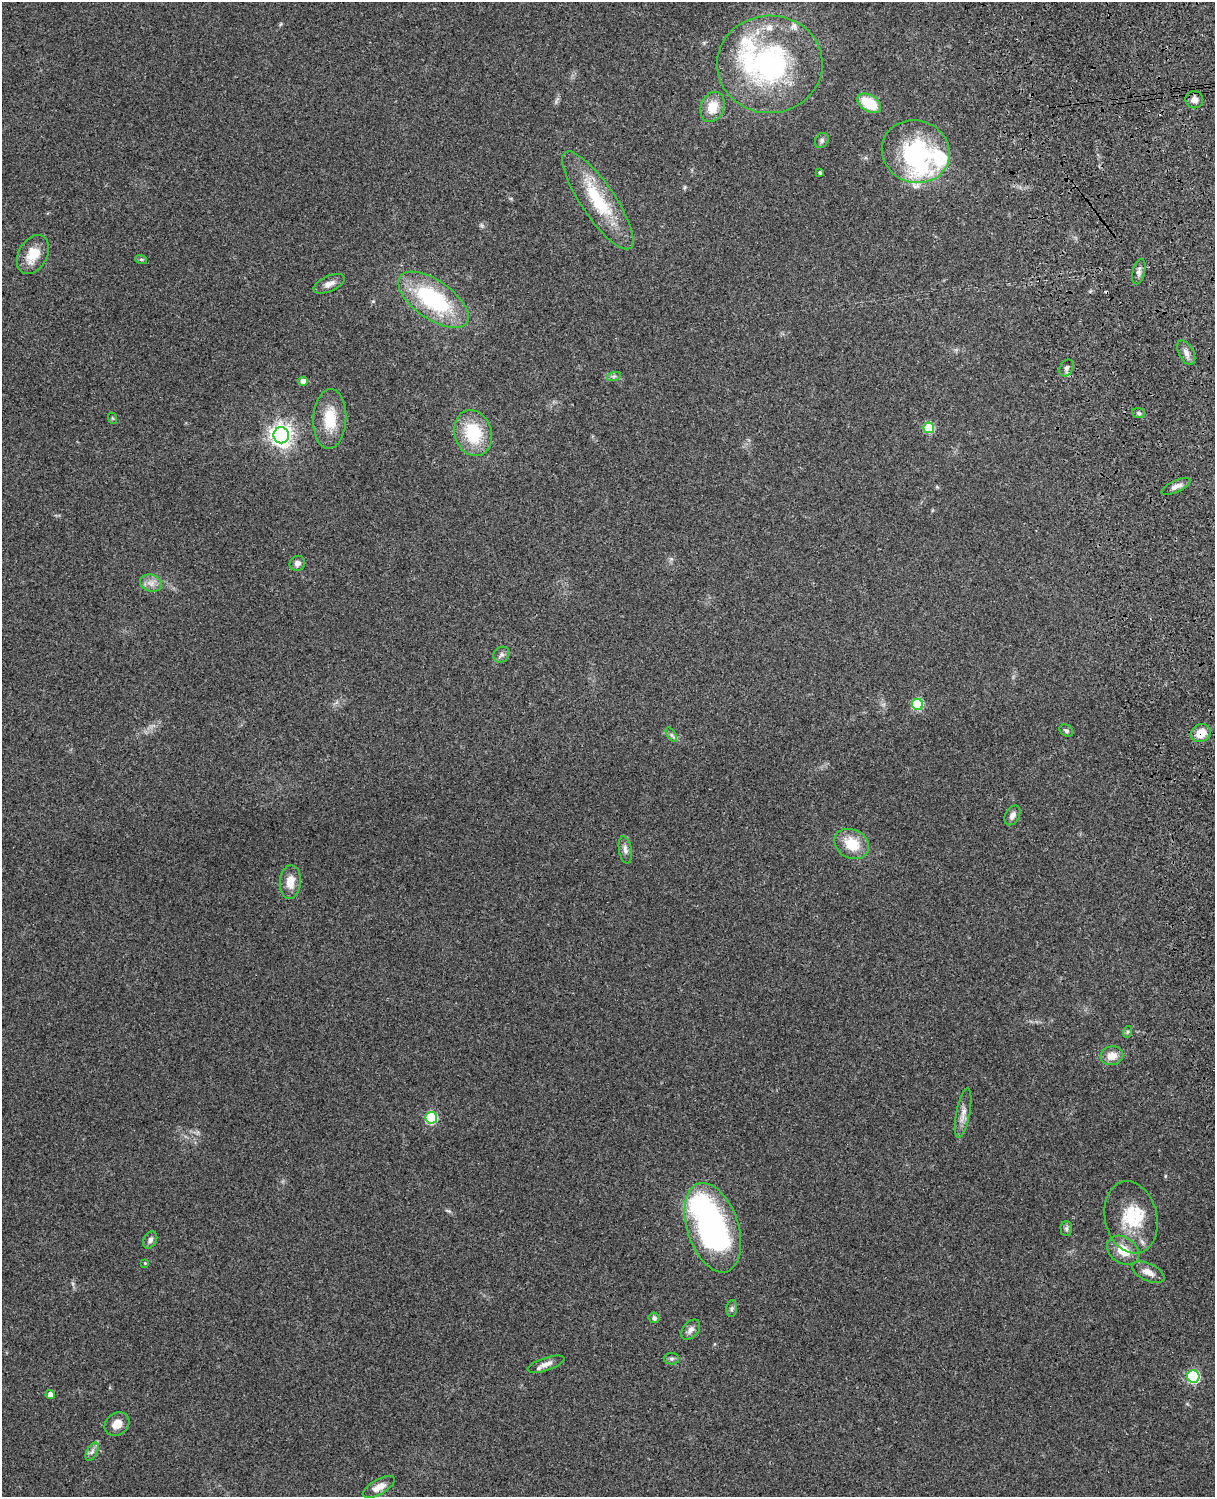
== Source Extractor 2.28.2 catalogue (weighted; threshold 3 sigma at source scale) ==
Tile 6 of 4 x 3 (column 2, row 2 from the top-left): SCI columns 1331-2543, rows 1661-3155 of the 5089 x 4928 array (HDU 1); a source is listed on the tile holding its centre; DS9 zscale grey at full resolution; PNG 1217 x 1499 px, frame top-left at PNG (2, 2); each listed source drawn as its Kron ellipse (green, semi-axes under 4 px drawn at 4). Shown black and unused: <1% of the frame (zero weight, under 3 of 4 exposures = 6% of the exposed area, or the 3 px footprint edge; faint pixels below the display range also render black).
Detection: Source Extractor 2.28.2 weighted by HDU 2 'WHT'; one run over the whole footprint, this tile lists its part. Background 0.29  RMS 0.0094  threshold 0.0423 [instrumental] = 3 sigma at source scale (4.5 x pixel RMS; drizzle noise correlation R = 1.50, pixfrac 1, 0.05/0.05 arcsec/px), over >= 5 px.
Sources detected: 67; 3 inside a brighter object's white glare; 1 cosmic-ray / hot-pixel residue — neither listed nor drawn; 7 inside a brighter listed object's ellipse — not listed separately; the other 56 listed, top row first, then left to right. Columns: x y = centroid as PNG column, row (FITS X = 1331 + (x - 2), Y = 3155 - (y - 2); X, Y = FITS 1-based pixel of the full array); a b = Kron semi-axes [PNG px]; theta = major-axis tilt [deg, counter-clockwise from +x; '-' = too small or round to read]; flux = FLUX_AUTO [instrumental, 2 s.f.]
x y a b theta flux
770 64 53 49 3 180
1194 100 9 8 - 5.7
869 103 13 8 -32 33
713 107 15 11 69 17
822 140 8 6 59 2.4
916 152 34 31 -20 74
820 172 4 4 - 1.4
598 200 58 17 -56 53
33 255 21 14 61 19
141 259 6 4 -18 1.3
1139 271 13 6 75 3.5
329 284 16 7 23 5.9
433 300 41 19 -35 95
1186 353 13 7 -61 4.8
1067 368 9 6 61 3
614 376 7 4 18 2
303 381 5 4 - 8.2
1139 413 6 5 - 1.8
112 418 6 3 -70 0.95
330 419 30 16 87 28
929 428 5 5 - 45
473 433 23 18 -72 43
281 435 8 7 - 670
1176 486 16 6 25 4.8
297 563 8 7 - 4.1
151 583 11 8 -15 6
501 655 8 7 - 3
918 704 5 5 - 50
1066 731 7 5 -32 1.9
1201 733 10 8 28 13
671 735 8 3 -58 1.7
1012 815 10 7 62 4.3
852 844 18 14 -28 24
625 850 14 6 -80 4
290 882 17 10 86 13
1127 1032 6 4 71 1.2
1112 1056 11 9 11 10
963 1113 25 7 79 7.5
431 1118 6 6 - 66
1131 1217 36 26 -77 41
713 1228 46 25 -72 210
1066 1229 7 6 - 2.2
150 1240 9 6 62 3.3
1123 1250 17 13 -36 18
145 1263 4 4 - 0.73
1148 1272 17 8 -25 7.8
732 1308 8 5 83 2.1
654 1318 5 5 - 3
691 1330 12 7 51 4.7
671 1359 8 6 -1 2.1
546 1364 19 6 18 6.2
1193 1376 6 6 - 110
50 1394 4 4 - 5.4
117 1424 13 11 37 10
92 1452 10 5 63 3.1
379 1487 18 7 30 8.4
Overlapping masked pixels (flux is a lower limit): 1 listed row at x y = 1201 733